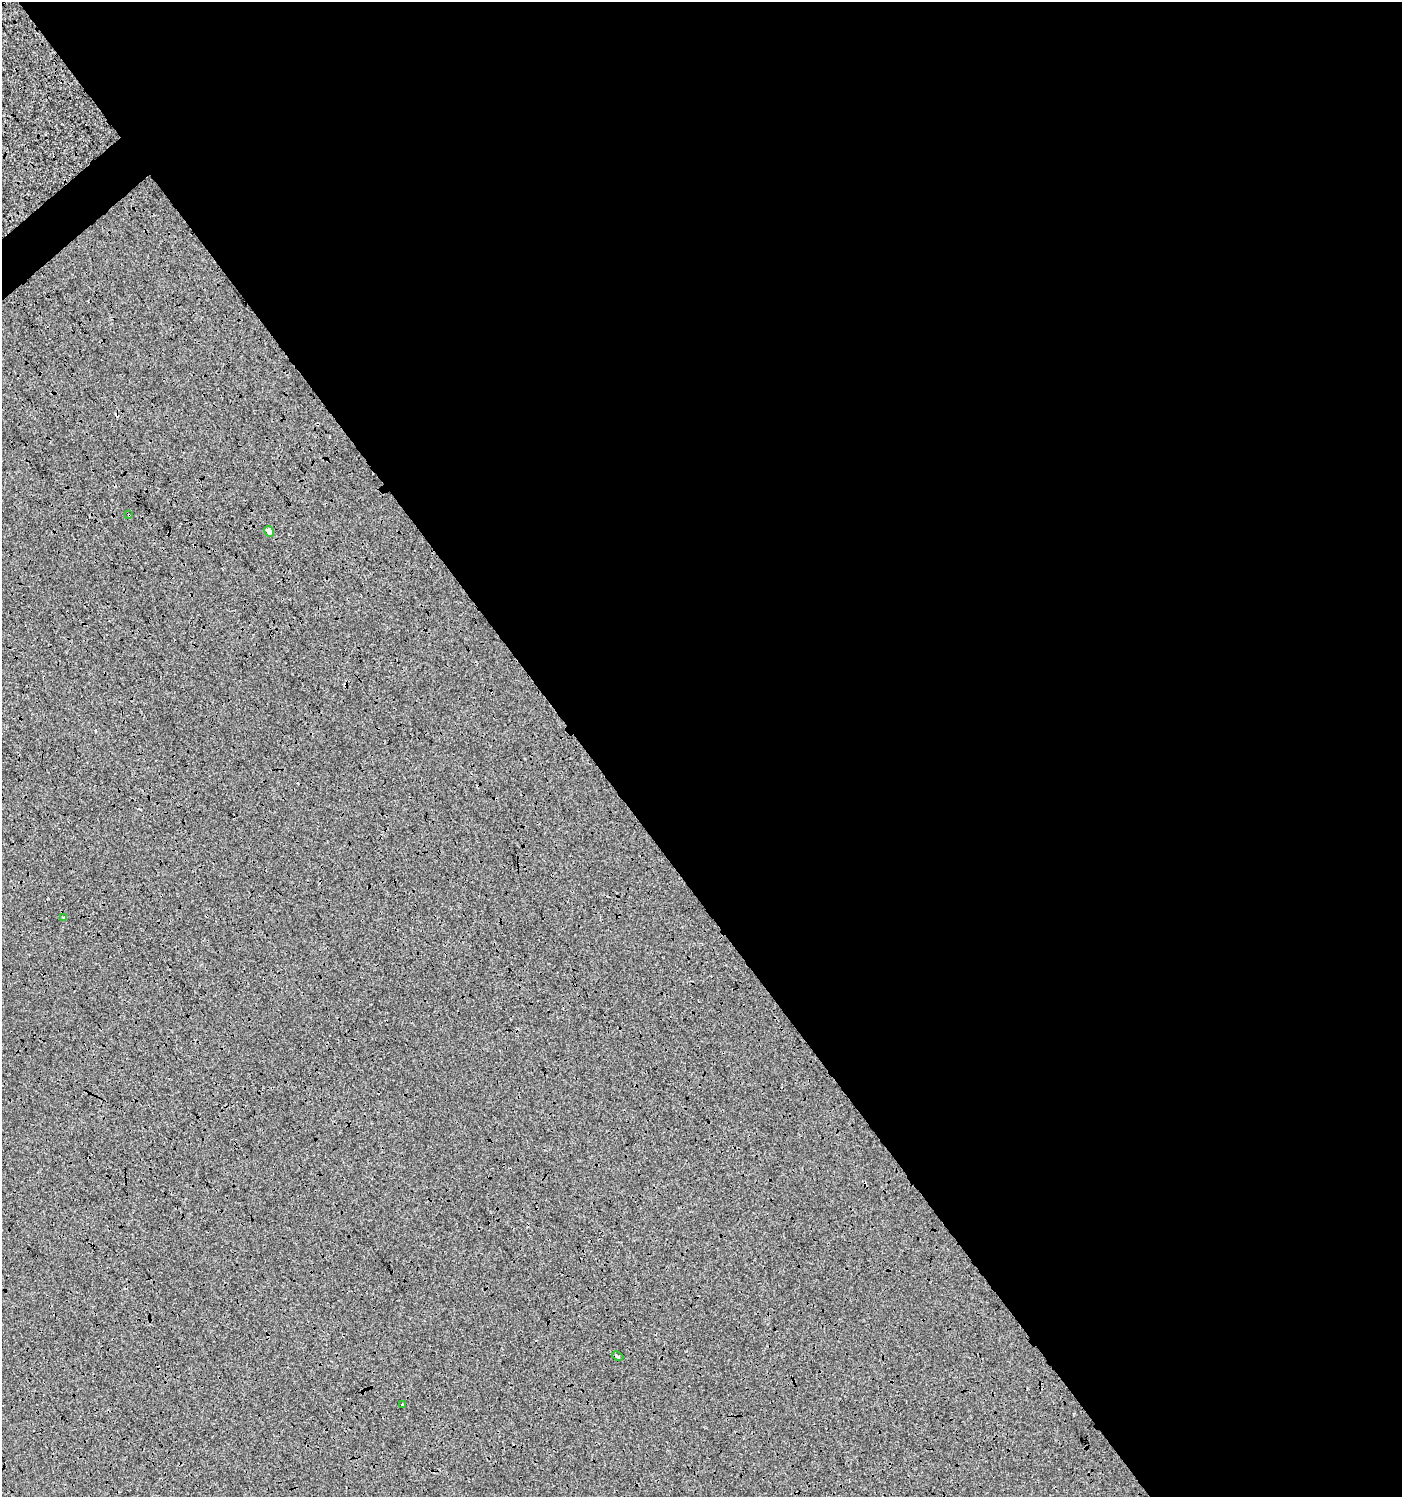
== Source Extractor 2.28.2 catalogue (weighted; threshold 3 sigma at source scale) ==
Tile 8 of 4 x 4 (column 4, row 2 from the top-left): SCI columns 4401-5800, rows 2994-4488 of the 5940 x 5991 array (HDU 1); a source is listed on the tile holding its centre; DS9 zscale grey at full resolution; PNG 1404 x 1499 px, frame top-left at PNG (2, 2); each listed source drawn as its Kron ellipse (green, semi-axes under 4 px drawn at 4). Shown black and unused: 59% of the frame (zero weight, under 3 of 4 exposures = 2% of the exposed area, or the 3 px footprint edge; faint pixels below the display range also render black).
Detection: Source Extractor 2.28.2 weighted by HDU 2 'WHT'; one run over the whole footprint, this tile lists its part. Background 7.79e-04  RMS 0.0064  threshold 0.0289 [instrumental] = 3 sigma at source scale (4.5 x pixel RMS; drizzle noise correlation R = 1.50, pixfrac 1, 0.0396/0.0396 arcsec/px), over >= 5 px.
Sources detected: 6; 1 cosmic-ray / hot-pixel residue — neither listed nor drawn; the other 5 listed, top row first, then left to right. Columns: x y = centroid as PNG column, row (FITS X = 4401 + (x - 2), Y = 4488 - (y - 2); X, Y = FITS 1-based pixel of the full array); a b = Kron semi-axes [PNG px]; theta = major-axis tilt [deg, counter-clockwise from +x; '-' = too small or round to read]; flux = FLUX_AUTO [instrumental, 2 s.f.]
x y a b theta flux
129 515 3 2 - 0.44
269 531 6 4 -60 2.6
64 918 3 3 - 1.5
618 1356 6 4 -25 1.1
403 1404 3 3 - 2.2
Overlapping masked pixels (flux is a lower limit): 1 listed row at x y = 129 515